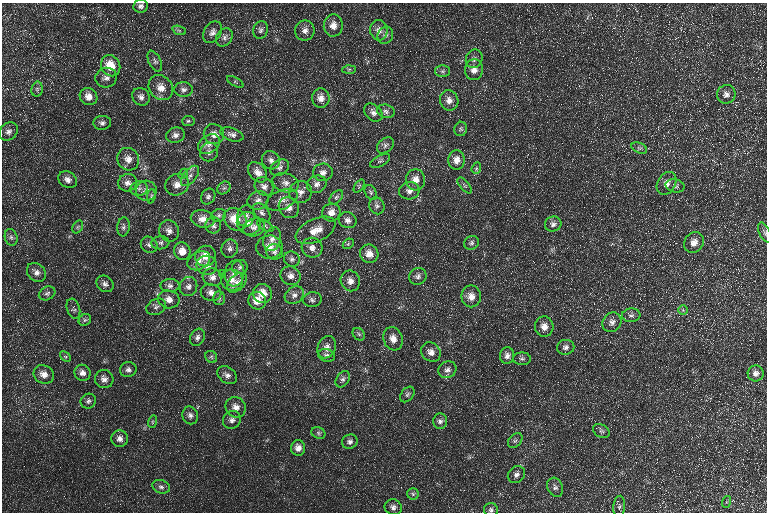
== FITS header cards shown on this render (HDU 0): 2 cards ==
NAXIS1  =                  765 / Axis length
NAXIS2  =                  510 / Axis length

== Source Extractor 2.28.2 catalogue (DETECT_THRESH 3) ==
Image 765 x 510 px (HDU 0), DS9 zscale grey, 1 PNG px = 1 image px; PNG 769 x 514 px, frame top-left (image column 1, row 510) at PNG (2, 3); each listed source drawn as its Kron ellipse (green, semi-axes under 4 px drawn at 4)
Background 34.2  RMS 10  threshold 31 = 3 sigma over >= 5 px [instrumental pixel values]
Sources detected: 175; all 175 listed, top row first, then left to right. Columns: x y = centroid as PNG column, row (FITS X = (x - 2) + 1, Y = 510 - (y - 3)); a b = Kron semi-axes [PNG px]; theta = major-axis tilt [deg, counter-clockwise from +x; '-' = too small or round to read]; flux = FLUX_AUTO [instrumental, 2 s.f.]
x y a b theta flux
141 6 7 6 - 2400
333 25 11 9 85 5500
179 30 7 4 -20 1300
260 30 9 7 77 2200
305 30 10 9 - 3900
379 30 10 8 -81 4500
212 32 12 8 56 3200
385 35 9 7 66 2600
224 37 10 7 56 2800
474 59 9 8 - 2700
155 61 11 6 -63 2100
111 66 11 9 -59 13000
349 69 7 4 2 1100
474 70 10 9 - 4900
443 71 8 6 0 1800
106 78 11 10 - 3700
235 82 9 3 -29 900
161 88 13 11 -47 7000
37 89 7 5 79 1700
183 90 9 7 1 2700
726 94 9 9 - 3500
88 97 9 8 - 5700
141 97 9 8 - 3100
321 98 9 9 - 5100
449 100 10 9 - 4800
386 111 9 6 -16 2300
373 113 10 7 -43 3400
188 121 6 5 - 1200
102 123 9 7 6 2100
461 129 7 6 - 1700
8 132 10 8 43 3100
214 134 10 10 - 4800
232 134 12 6 -19 2700
175 135 9 7 17 3100
209 144 12 8 35 3900
385 145 9 7 41 2400
639 148 8 5 -23 1500
209 152 9 9 - 3100
128 159 11 10 - 5600
271 160 9 8 - 3300
457 160 10 8 85 5600
380 161 11 5 27 1800
280 168 10 7 29 2500
476 168 6 4 69 1000
258 172 11 8 -51 5000
323 172 10 8 2 3700
183 174 5 4 - 1100
190 176 12 6 51 3400
68 180 10 8 -30 3800
415 180 10 9 - 6000
128 183 9 8 - 3800
285 183 13 9 -17 4600
667 183 12 9 59 5300
317 184 10 8 25 3800
177 185 12 10 28 5700
464 185 9 4 -50 1400
264 186 10 8 -42 3200
359 186 7 4 54 940
675 186 9 6 -13 2300
224 188 7 6 - 1500
139 189 9 7 15 2400
146 191 10 10 - 4600
409 191 10 8 11 3900
300 192 11 11 - 4400
371 193 8 5 -61 1500
151 196 7 4 83 1000
208 196 8 6 56 1900
336 197 8 5 46 1500
258 200 11 9 26 3800
282 200 16 9 22 5600
377 206 9 7 -66 2400
289 208 11 9 -55 4800
331 212 9 8 - 5500
262 213 11 7 -52 2900
219 215 7 6 - 1700
246 216 11 8 77 3800
203 219 12 8 -12 6600
235 219 12 10 -41 14000
348 220 9 8 - 3200
249 223 12 11 - 6100
553 224 8 7 - 2500
213 225 8 8 - 2500
265 226 9 5 -33 1500
78 227 7 5 59 1100
123 227 9 6 84 1900
254 227 11 8 22 3500
316 230 21 11 25 9900
169 231 11 9 -64 4000
765 232 11 5 -64 1700
11 237 8 6 -73 2100
272 239 12 8 71 4200
694 242 11 9 50 5300
160 243 9 6 8 2000
471 243 8 6 27 1800
348 244 6 4 44 1100
149 245 9 7 -39 2300
269 247 13 11 6 7700
312 248 10 9 - 4600
230 249 9 8 - 2900
182 251 9 8 - 6200
275 252 8 7 - 2500
369 254 9 9 - 6100
206 256 10 10 - 8500
292 259 8 7 - 2200
199 261 12 8 30 5300
207 265 10 9 - 4200
240 267 8 7 - 1900
36 272 10 8 -44 3500
222 273 2 2 - 480
234 274 13 9 82 5500
291 276 10 9 - 4200
418 276 9 8 - 2700
212 277 10 8 -18 3700
232 280 11 10 - 5900
350 281 10 9 - 5000
237 283 12 7 44 3800
105 284 9 7 -40 2800
170 286 9 6 1 2800
188 286 10 8 65 3000
211 292 10 8 -14 4400
47 293 8 6 26 1700
263 294 10 9 - 8800
294 295 10 8 39 3600
471 296 11 9 -81 6000
219 298 7 5 89 1500
169 299 11 9 -11 5200
312 300 9 7 8 2200
257 301 9 9 - 8500
156 307 10 7 27 2500
73 309 10 6 -72 1700
683 310 5 5 - 1000
631 315 9 7 4 2100
85 320 6 5 - 1400
612 322 10 9 - 3700
544 327 10 9 - 4900
359 334 7 5 -46 1400
197 337 9 7 61 2600
393 339 12 9 -71 5800
327 347 11 9 67 4500
566 347 9 7 10 2700
431 352 10 9 - 4700
326 355 8 6 -18 2300
507 356 8 7 - 3300
65 357 6 4 -44 1000
211 357 6 5 - 1300
522 359 9 6 0 1600
128 370 8 7 - 2500
447 370 9 8 - 3200
82 373 8 8 - 3600
756 373 8 8 - 3200
44 374 10 9 - 4900
227 375 11 8 -38 3200
104 379 9 9 - 3600
343 379 9 6 57 2100
407 394 9 6 50 1700
88 401 8 7 - 2000
236 407 10 9 - 4700
190 415 9 7 -70 2700
232 420 9 8 - 3000
440 421 8 7 - 2400
152 422 6 4 72 870
601 431 9 6 -32 1900
318 433 7 5 -23 1500
120 439 8 8 - 3500
515 440 8 6 46 1700
350 442 8 7 - 2300
298 448 8 7 - 4100
516 474 9 8 - 2800
161 487 9 6 -18 2200
555 487 10 7 -65 2400
413 494 5 5 - 1300
726 502 6 4 71 810
393 507 9 8 - 2600
619 507 11 6 85 2100
491 510 7 7 - 1900
At the frame edge (FLAGS 8, measured only in part): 2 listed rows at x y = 765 232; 491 510